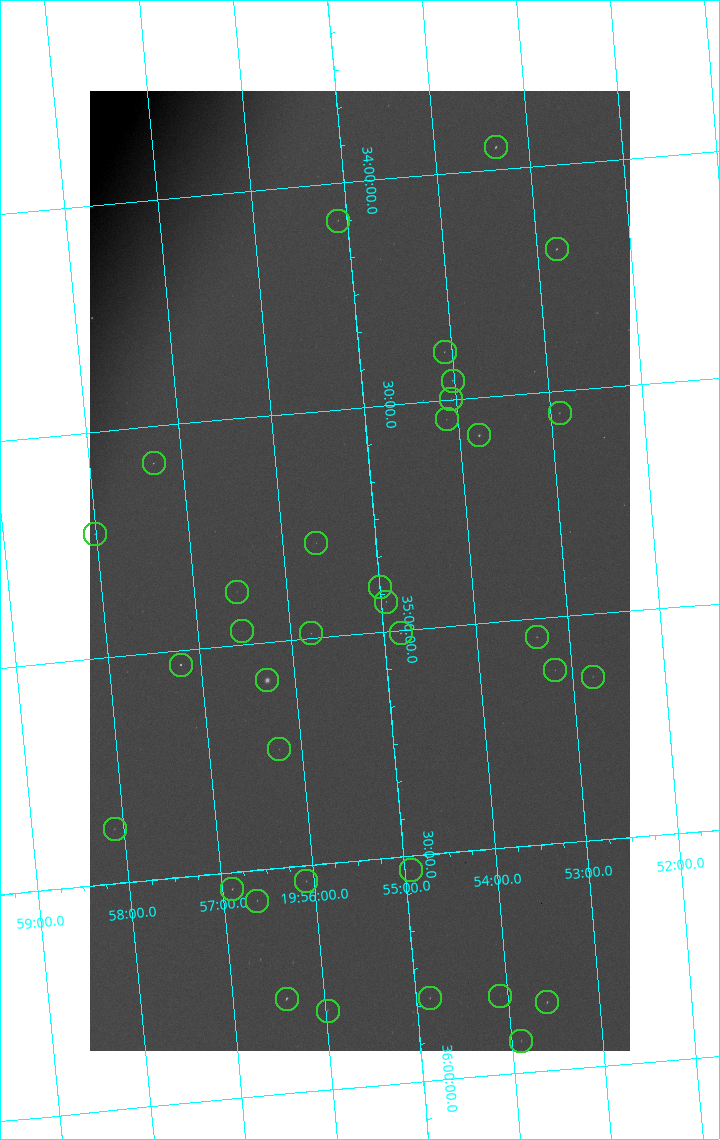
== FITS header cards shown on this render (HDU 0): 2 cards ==
NAXIS1  =                 1080 / length of data axis 1
NAXIS2  =                 1920 / length of data axis 2

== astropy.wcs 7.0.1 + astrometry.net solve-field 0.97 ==
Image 1080 x 1920 px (HDU 0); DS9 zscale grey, zoomed out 1/2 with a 90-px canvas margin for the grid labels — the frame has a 2x2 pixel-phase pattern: the four 2x2 pixel phases sit at different levels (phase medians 30719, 26397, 65535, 30708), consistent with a one-shot-colour (mosaic) sensor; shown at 1/2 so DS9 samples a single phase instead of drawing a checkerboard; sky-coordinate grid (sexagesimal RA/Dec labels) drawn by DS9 from the SOLVED WCS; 35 Tycho-2 reference stars matched to detected sources circled (green)
Header WCS: none
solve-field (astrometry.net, Tycho-2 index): SOLVED blind (the file carries no WCS)
Solved WCS: RA---TAN-SIP/DEC--TAN-SIP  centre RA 19:55:12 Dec +34:52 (298.80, +34.86 deg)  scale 3.99 arcsec/px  FOV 71.8' x 127.7'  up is -175 deg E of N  parity flipped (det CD > 0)
(file carries no celestial WCS; the grid is the blind solution)
Tycho-2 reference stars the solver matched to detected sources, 35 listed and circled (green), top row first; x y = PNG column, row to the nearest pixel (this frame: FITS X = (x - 90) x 2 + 1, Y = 1920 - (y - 91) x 2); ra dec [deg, ICRS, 3 dp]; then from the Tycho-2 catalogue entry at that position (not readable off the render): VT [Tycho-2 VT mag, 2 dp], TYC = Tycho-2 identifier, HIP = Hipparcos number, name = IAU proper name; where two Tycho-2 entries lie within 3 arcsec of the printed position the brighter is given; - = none
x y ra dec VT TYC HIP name
496 148 298.337 +33.950 7.58 2677-291-1 - -
338 221 298.775 +34.082 9.09 2677-328-1 - -
556 250 298.198 +34.187 7.90 2677-75-1 97832 -
444 352 298.521 +34.393 8.85 2677-973-1 - -
452 381 298.506 +34.458 8.77 2677-27-1 - -
451 399 298.514 +34.497 9.45 2677-1192-1 - -
560 414 298.226 +34.549 8.93 2677-280-1 - -
446 420 298.531 +34.543 9.36 2677-163-1 - -
479 436 298.447 +34.584 7.00 2677-97-1 97907 -
154 464 299.327 +34.581 8.58 2678-908-1 - -
94 534 299.503 +34.725 8.91 2678-407-1 - -
316 544 298.910 +34.791 9.95 2677-66-1 - -
380 588 298.751 +34.901 7.33 2677-1118-1 98004 -
237 592 299.135 +34.881 10.08 2677-1235-1 - -
386 602 298.736 +34.933 9.03 2677-477-1 - -
242 631 299.132 +34.968 9.91 2677-43-1 - -
311 634 298.945 +34.989 9.54 2677-1189-1 - -
400 634 298.704 +35.006 8.63 2677-500-1 97987 -
536 638 298.338 +35.040 8.97 2677-1078-1 - -
180 665 299.306 +35.031 7.32 2678-740-1 98193 -
555 670 298.296 +35.116 9.56 2677-1276-1 - -
593 677 298.195 +35.138 9.53 2677-174-1 - -
267 680 299.077 +35.083 4.01 2677-1816-1 98110 -
279 750 299.061 +35.238 9.69 2677-351-1 - -
114 829 299.526 +35.380 9.09 2678-613-1 - -
410 870 298.734 +35.531 9.70 2677-1271-1 - -
306 882 299.020 +35.535 8.95 2677-1268-1 - -
232 890 299.222 +35.537 8.24 2677-1230-1 98157 -
257 901 299.158 +35.567 8.90 2677-942-1 - -
500 996 298.520 +35.827 9.91 2681-394-1 - -
430 998 298.712 +35.817 8.92 2681-276-1 - -
286 999 299.103 +35.790 7.67 2681-472-1 98116 -
547 1002 298.394 +35.849 8.35 2681-1338-1 97891 -
328 1011 298.994 +35.825 8.75 2681-1366-1 - -
521 1041 298.473 +35.929 9.00 2681-212-1 - -